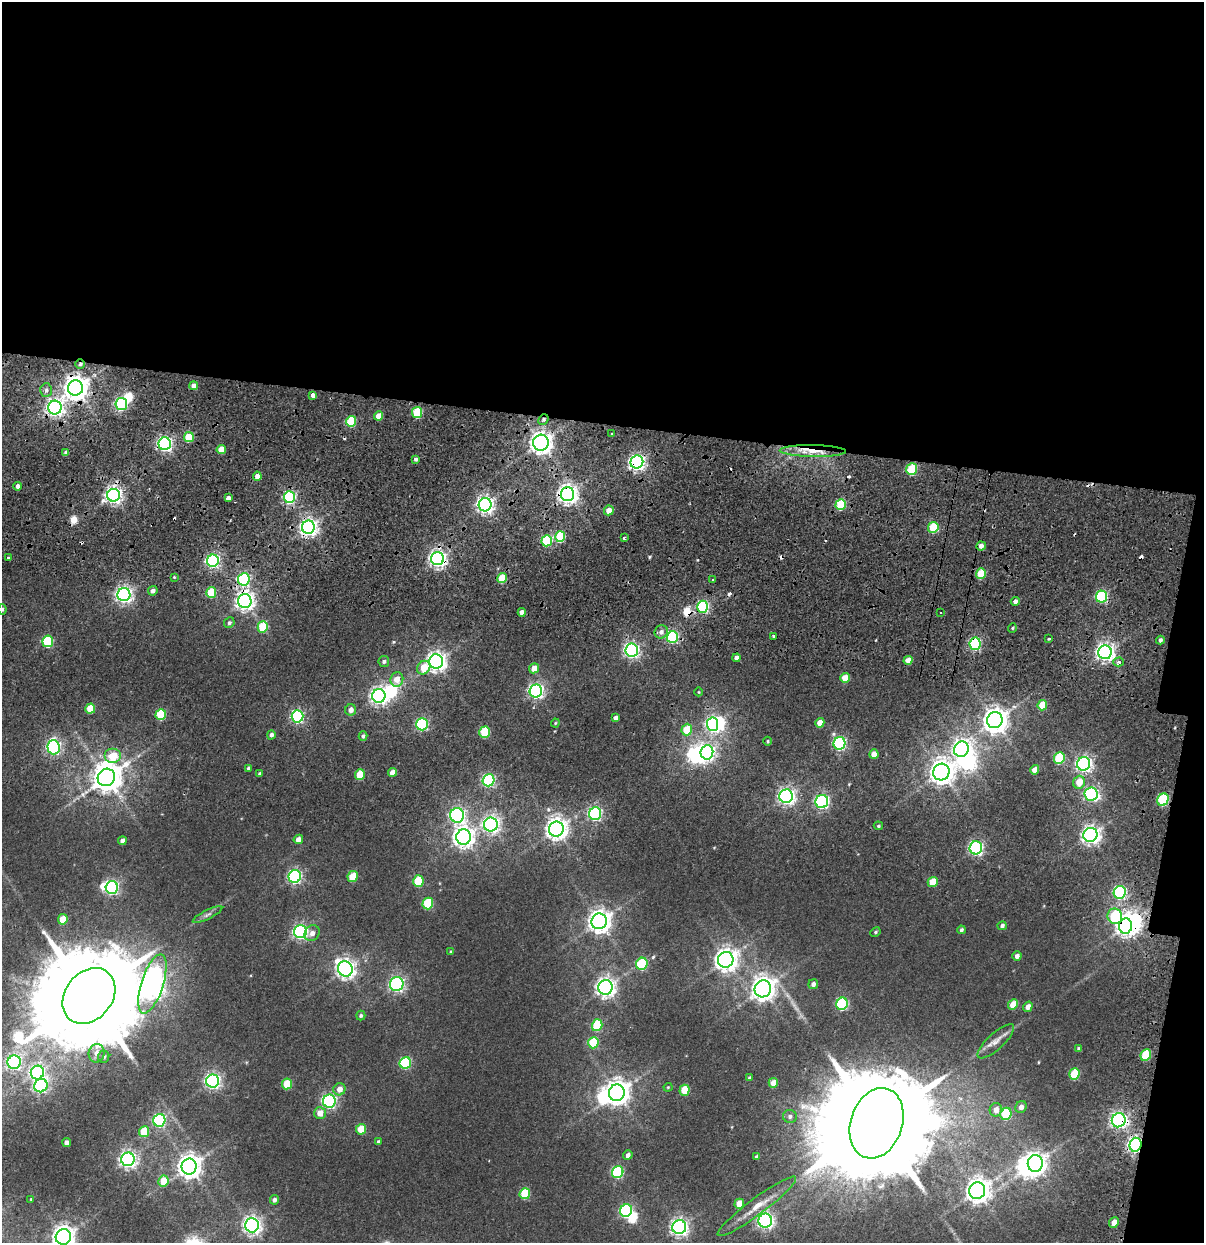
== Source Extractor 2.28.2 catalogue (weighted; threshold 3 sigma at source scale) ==
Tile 4 of 4 x 4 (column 4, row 1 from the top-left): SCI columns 3846-5047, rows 4631-5871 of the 5173 x 6321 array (HDU 1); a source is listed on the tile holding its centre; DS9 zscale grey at full resolution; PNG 1206 x 1245 px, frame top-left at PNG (2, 2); each listed source drawn as its Kron ellipse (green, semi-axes under 4 px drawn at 4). Shown black and unused: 36% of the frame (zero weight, under 2 of 5 exposures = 17% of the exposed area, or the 3 px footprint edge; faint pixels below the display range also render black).
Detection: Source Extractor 2.28.2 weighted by HDU 2 'WHT'; one run over the whole footprint, this tile lists its part. Background 0.0107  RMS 0.0055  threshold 0.0249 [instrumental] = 3 sigma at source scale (4.5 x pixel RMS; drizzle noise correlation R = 1.50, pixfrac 1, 0.0396/0.0396 arcsec/px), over >= 5 px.
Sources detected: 233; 11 inside a brighter object's white glare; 12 cosmic-ray / hot-pixel residue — neither listed nor drawn; the other 210 listed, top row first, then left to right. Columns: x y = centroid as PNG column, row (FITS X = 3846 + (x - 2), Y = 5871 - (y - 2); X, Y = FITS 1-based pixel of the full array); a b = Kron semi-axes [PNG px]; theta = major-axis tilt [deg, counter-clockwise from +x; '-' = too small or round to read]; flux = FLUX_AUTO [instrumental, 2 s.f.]
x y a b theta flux
80 364 5 4 - 1.1
194 386 4 4 - 3.9
75 388 8 7 - 510
46 390 7 5 87 1.7
313 395 4 4 - 6.5
121 404 6 5 - 70
55 408 7 6 - 210
417 412 5 5 - 26
379 416 4 4 - 5.9
543 419 5 4 - 1.1
351 421 5 5 - 30
612 434 3 3 - 0.48
189 437 5 5 - 15
541 443 8 7 - 340
165 444 6 6 - 140
221 449 5 4 - 9
813 451 33 6 -1 9.8
66 453 4 4 - 1.8
416 459 3 3 - 1.1
637 462 6 6 - 160
912 469 6 5 - 23
257 476 5 4 - 3.3
18 486 4 4 - 1.9
568 494 7 6 - 290
113 495 6 6 - 210
289 497 6 5 - 73
228 498 3 3 - 9.5
841 504 5 5 - 29
485 505 6 6 - 200
609 510 5 4 - 5.6
308 527 6 6 - 220
933 527 5 5 - 24
560 537 5 5 - 28
624 538 3 3 - 1
547 541 5 5 - 40
981 546 5 4 - 2.6
8 558 3 3 - 4.9
438 559 6 6 - 200
213 561 6 6 - 110
981 574 5 5 - 19
174 577 3 3 - 0.49
502 578 5 5 - 15
244 579 6 5 - 72
713 580 3 3 - 3.2
153 591 5 4 - 2.2
211 592 5 5 - 18
124 595 6 6 - 190
1101 597 6 5 - 55
245 601 7 7 - 250
1015 601 4 4 - 1.5
702 607 6 5 - 64
2 609 5 4 - 1
522 612 4 4 - 3.4
941 613 2 2 - 0.76
229 623 5 5 - 1.1
263 627 5 5 - 22
1012 628 5 3 - 0.56
661 632 7 6 - 2.5
773 636 3 3 - 1.9
672 637 6 5 - 63
1049 639 3 3 - 1
1160 640 4 4 - 1.4
48 641 6 5 - 32
975 644 6 5 - 64
632 650 6 6 - 140
1105 652 7 7 - 240
736 658 4 4 - 2.1
908 660 4 4 - 5.5
384 661 5 5 - 1.2
436 661 7 7 - 270
1119 662 5 4 - 1.3
424 668 7 6 - 9.6
534 668 5 4 - 5.2
845 678 5 4 - 6.7
397 679 7 6 - 5.3
536 691 6 6 - 140
699 692 4 3 - 0.39
379 696 7 6 - 200
1042 705 5 4 - 12
90 708 5 5 - 14
351 710 5 5 - 2.9
161 714 6 5 - 26
297 716 6 6 - 86
616 718 4 4 - 2.2
995 720 8 7 - 520
555 723 4 4 - 0.62
820 723 5 4 - 6
422 724 6 5 - 67
713 724 7 5 -85 120
687 730 6 5 - 14
484 732 6 5 - 24
271 735 4 4 - 1.7
363 736 4 4 - 1.1
768 741 4 3 - 0.55
839 743 6 6 - 78
53 747 7 6 - 120
961 749 8 7 - 220
707 752 7 6 - 170
874 754 5 4 - 5.2
113 756 8 7 - 16
1059 758 6 5 - 30
1084 764 7 6 - 160
248 768 4 4 - 1.1
1035 770 5 4 - 4.7
392 772 4 4 - 4.4
941 772 8 8 - 470
260 774 4 4 - 0.99
360 774 5 5 - 15
106 777 9 8 - 870
489 780 6 6 - 80
1079 782 6 5 - 7.8
1091 794 6 6 - 98
786 796 7 6 - 190
1163 800 6 5 - 41
822 801 6 6 - 110
595 814 6 6 - 83
457 815 7 7 - 130
491 824 7 7 - 180
878 826 4 4 - 0.79
556 829 7 7 - 370
1090 835 7 7 - 250
464 837 7 7 - 310
298 839 5 4 - 3.3
122 841 4 4 - 2.5
976 848 6 6 - 110
295 876 6 6 - 98
353 877 6 5 - 14
418 881 6 5 - 22
933 882 5 5 - 11
112 887 6 6 - 110
1120 892 6 6 - 70
428 903 6 5 - 26
207 915 16 4 27 1.9
1115 916 8 7 - 41
63 919 5 4 - 9.4
599 921 8 7 - 420
1002 926 5 4 - 1.5
1126 926 7 6 - 280
961 930 4 4 - 1.1
300 932 6 6 - 120
875 932 5 4 - 0.7
312 933 8 7 - 2.8
451 952 4 3 - 0.56
1017 956 5 4 - 2.1
726 960 8 7 - 390
642 964 6 5 - 37
345 969 8 7 - 270
152 984 31 11 72 400
397 984 7 6 - 110
813 984 5 4 - 1.7
605 987 7 7 - 280
763 989 8 8 - 430
89 996 30 23 51 14000
842 1004 6 5 - 50
1013 1005 5 4 - 8.4
1028 1007 5 4 - 3
361 1016 5 4 - 0.92
597 1025 6 5 - 25
996 1041 23 8 43 4.5
593 1043 6 5 - 25
1079 1049 3 3 - 0.85
96 1053 9 8 - 3.5
1146 1055 6 5 - 21
104 1057 6 5 - 1.3
14 1062 7 6 - 110
405 1063 6 5 - 45
37 1073 7 6 - 130
1074 1074 6 5 - 23
749 1078 4 3 - 0.75
213 1081 6 6 - 160
773 1083 5 4 - 5
287 1084 5 5 - 15
41 1086 7 6 - 99
668 1087 4 4 - 0.5
339 1089 6 6 - 4
685 1090 5 5 - 15
617 1093 8 7 - 490
329 1101 6 6 - 100
1021 1107 6 5 - 2.6
996 1110 6 6 - 3.5
320 1113 6 6 - 5.4
1006 1114 6 5 - 27
790 1116 7 6 - 1.7
159 1120 6 6 - 77
1119 1120 7 6 - 170
876 1123 36 26 71 25000
361 1129 5 5 - 13
144 1132 5 5 - 16
67 1142 4 4 - 2.3
378 1142 4 3 - 1
1135 1145 7 6 - 150
628 1155 5 4 - 1.9
757 1157 4 3 - 1.1
128 1159 7 6 - 200
1035 1163 8 7 - 290
189 1166 8 7 - 480
618 1172 6 5 - 54
163 1181 5 5 - 13
977 1191 8 8 - 450
525 1194 5 5 - 23
31 1199 3 2 - 0.46
274 1200 5 4 - 1.7
739 1204 5 4 - 8.5
757 1206 48 8 37 11
626 1210 6 6 - 66
765 1221 7 7 - 170
1114 1223 5 4 - 3.9
252 1225 7 7 - 210
679 1227 7 7 - 210
63 1237 8 7 - 370
Overlapping masked pixels (flux is a lower limit): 23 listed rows (the first 20) at x y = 80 364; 75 388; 55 408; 543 419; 351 421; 541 443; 165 444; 813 451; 637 462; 568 494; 308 527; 933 527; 438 559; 244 579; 245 601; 702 607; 975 644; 1105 652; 1163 800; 1115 916
Isophote crosses this tile's border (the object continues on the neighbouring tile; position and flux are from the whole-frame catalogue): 2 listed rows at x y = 2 609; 63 1237